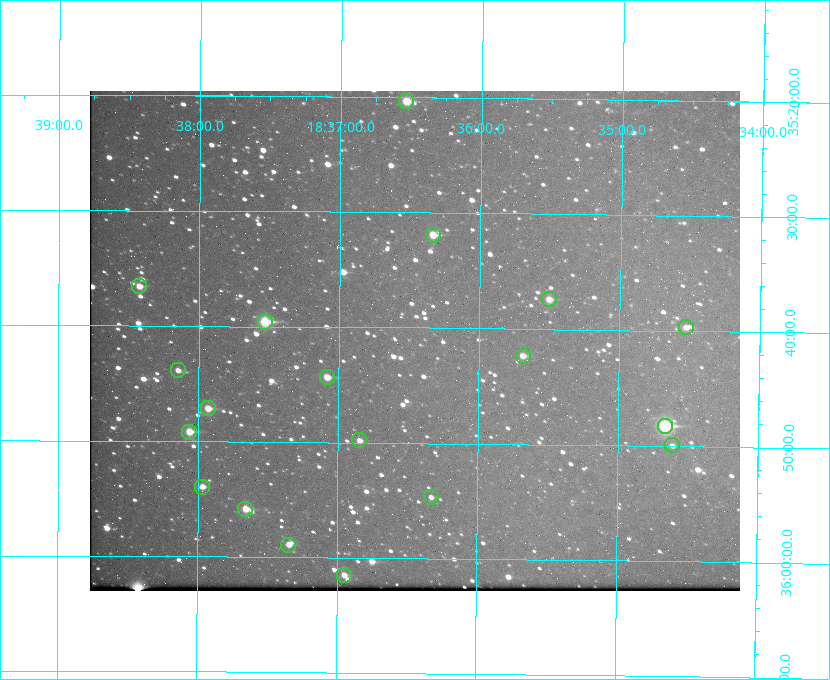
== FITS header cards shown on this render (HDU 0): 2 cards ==
NAXIS1  =                  650 / Width of table row in bytes
NAXIS2  =                  500 / Number of rows in table

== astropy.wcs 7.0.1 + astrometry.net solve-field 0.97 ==
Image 650 x 500 px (HDU 0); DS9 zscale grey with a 90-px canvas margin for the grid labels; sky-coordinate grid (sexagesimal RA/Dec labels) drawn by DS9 from the SOLVED WCS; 19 Tycho-2 reference stars matched to detected sources circled (green)
Header WCS: none
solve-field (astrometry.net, Tycho-2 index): SOLVED blind (the file carries no WCS)
Solved WCS: RA---TAN-SIP/DEC--TAN-SIP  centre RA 18:36:28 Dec +35:41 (279.11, +35.69 deg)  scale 5.21 arcsec/px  FOV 56.5' x 43.4'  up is +179 deg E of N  parity flipped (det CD > 0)
(file carries no celestial WCS; the grid is the blind solution)
Tycho-2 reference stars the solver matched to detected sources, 19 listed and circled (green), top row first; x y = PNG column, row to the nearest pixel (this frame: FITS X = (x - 90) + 1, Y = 500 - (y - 91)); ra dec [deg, ICRS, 3 dp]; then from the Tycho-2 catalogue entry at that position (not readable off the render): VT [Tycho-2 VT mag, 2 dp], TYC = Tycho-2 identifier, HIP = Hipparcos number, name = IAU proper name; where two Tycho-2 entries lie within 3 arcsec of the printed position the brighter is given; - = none
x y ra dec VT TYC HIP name
406 101 279.134 +35.339 9.91 2645-980-1 - -
433 235 279.085 +35.532 9.84 2645-710-1 - -
139 286 279.606 +35.610 10.50 2645-565-1 - -
549 299 278.877 +35.623 10.37 2632-1282-1 - -
265 322 279.382 +35.660 8.88 2649-136-1 91311 -
686 327 278.632 +35.662 10.68 2636-195-1 - -
523 356 278.922 +35.705 10.37 2636-96-1 - -
178 370 279.537 +35.731 11.00 2649-31-1 - -
327 377 279.271 +35.739 10.27 2649-22-1 - -
208 408 279.483 +35.786 9.96 2649-1276-1 - -
665 426 278.667 +35.805 7.78 2636-68-1 91080 -
189 432 279.516 +35.819 10.07 2649-1464-1 - -
359 440 279.212 +35.831 10.99 2649-1529-1 - -
672 445 278.654 +35.833 11.29 2636-133-1 - -
202 487 279.492 +35.899 10.86 2649-1492-1 - -
431 497 279.083 +35.912 11.42 2649-1448-1 - -
245 509 279.414 +35.931 10.32 2649-1381-1 - -
288 545 279.337 +35.982 10.50 2649-1232-1 - -
344 575 279.237 +36.025 11.10 2649-1371-1 - -